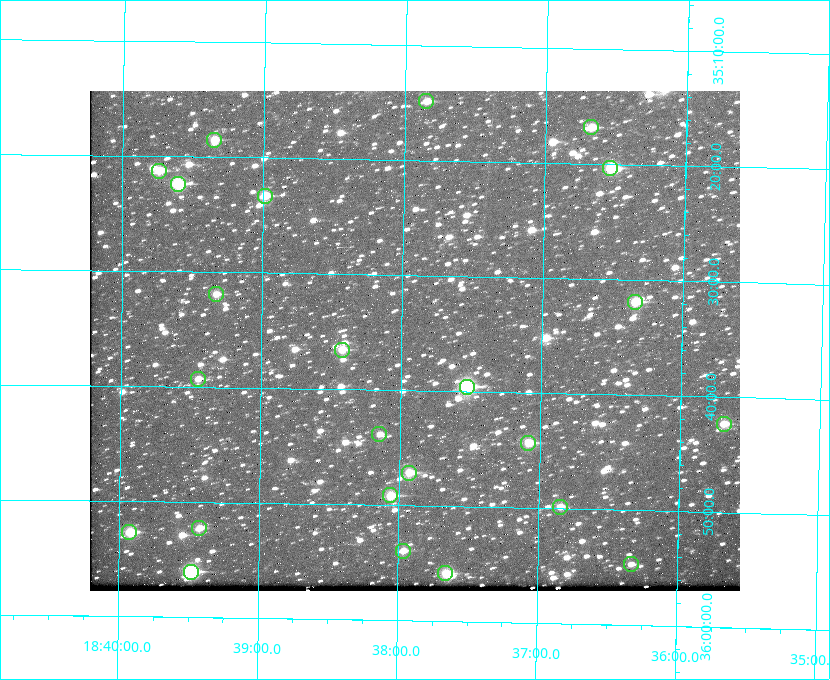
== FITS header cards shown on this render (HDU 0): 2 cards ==
NAXIS1  =                  650 / Width of table row in bytes
NAXIS2  =                  500 / Number of rows in table

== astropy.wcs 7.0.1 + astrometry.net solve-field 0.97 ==
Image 650 x 500 px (HDU 0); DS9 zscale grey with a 90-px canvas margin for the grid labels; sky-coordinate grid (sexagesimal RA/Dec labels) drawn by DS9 from the SOLVED WCS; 24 Tycho-2 reference stars matched to detected sources circled (green)
Header WCS: none
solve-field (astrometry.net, Tycho-2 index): SOLVED blind (the file carries no WCS)
Solved WCS: RA---TAN-SIP/DEC--TAN-SIP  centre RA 18:37:54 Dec +35:36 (279.48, +35.59 deg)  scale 5.22 arcsec/px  FOV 56.5' x 43.4'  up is +179 deg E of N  parity flipped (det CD > 0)
(file carries no celestial WCS; the grid is the blind solution)
Tycho-2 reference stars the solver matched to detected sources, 24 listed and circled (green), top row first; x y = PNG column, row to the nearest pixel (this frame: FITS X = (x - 90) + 1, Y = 500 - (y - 91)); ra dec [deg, ICRS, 3 dp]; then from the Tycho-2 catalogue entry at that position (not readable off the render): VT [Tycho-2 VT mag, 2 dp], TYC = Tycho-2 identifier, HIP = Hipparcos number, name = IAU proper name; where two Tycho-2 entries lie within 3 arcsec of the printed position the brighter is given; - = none
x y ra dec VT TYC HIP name
426 101 279.462 +35.247 10.59 2645-881-1 - -
591 127 279.169 +35.281 10.53 2645-756-1 - -
214 140 279.838 +35.309 10.90 2645-842-1 - -
610 168 279.134 +35.339 9.91 2645-980-1 - -
159 171 279.936 +35.355 10.62 2645-481-1 - -
178 184 279.902 +35.373 9.13 2645-567-1 - -
265 196 279.747 +35.388 10.29 2645-648-1 - -
216 294 279.832 +35.532 10.61 2645-711-1 - -
635 302 279.085 +35.532 9.84 2645-710-1 - -
342 350 279.606 +35.610 10.50 2645-565-1 - -
198 379 279.862 +35.655 10.83 2649-120-1 - -
467 387 279.382 +35.660 8.88 2649-136-1 91311 -
724 424 278.922 +35.705 10.37 2636-96-1 - -
379 434 279.537 +35.731 11.00 2649-31-1 - -
528 443 279.271 +35.739 10.27 2649-22-1 - -
409 473 279.483 +35.786 9.96 2649-1276-1 - -
390 495 279.516 +35.819 10.07 2649-1464-1 - -
560 507 279.212 +35.831 10.99 2649-1529-1 - -
199 528 279.857 +35.871 10.88 2649-1588-1 - -
129 532 279.981 +35.878 10.88 2649-1568-1 - -
403 551 279.492 +35.899 10.86 2649-1492-1 - -
631 564 279.083 +35.912 11.42 2649-1448-1 - -
191 572 279.871 +35.934 9.15 2649-1364-1 91485 -
445 573 279.414 +35.931 10.32 2649-1381-1 - -